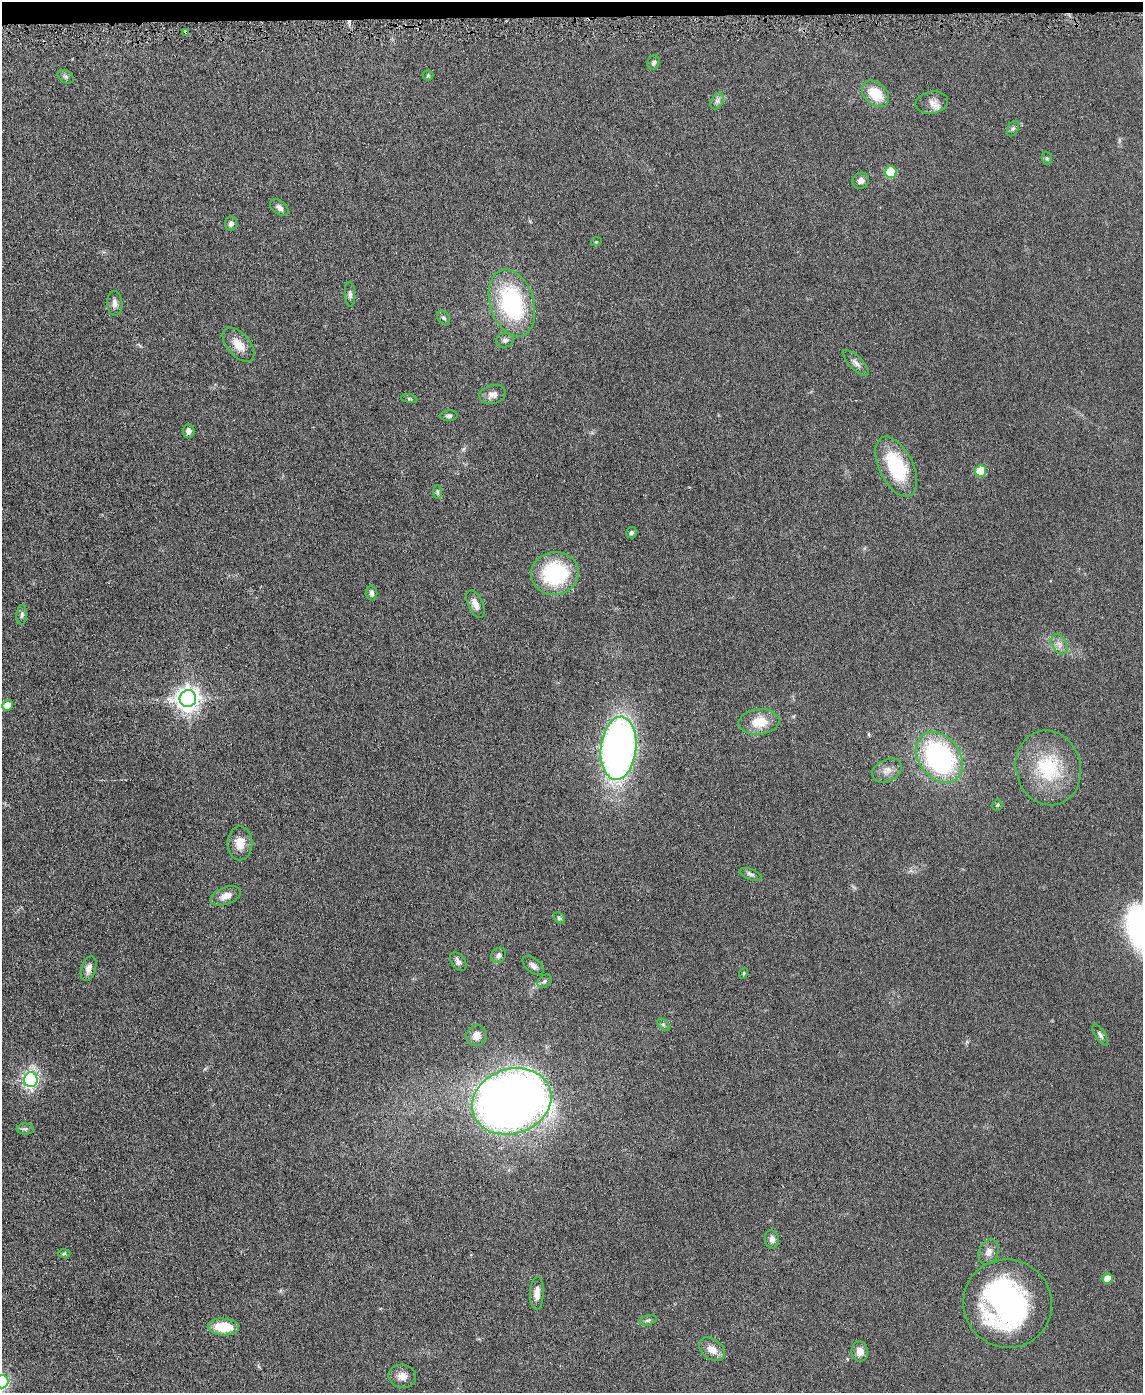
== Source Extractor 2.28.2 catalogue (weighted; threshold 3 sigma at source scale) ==
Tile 3 of 4 x 3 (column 3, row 1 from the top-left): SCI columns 2282-3422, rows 2911-4301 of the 4565 x 4533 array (HDU 1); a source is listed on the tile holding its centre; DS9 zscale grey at full resolution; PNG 1145 x 1395 px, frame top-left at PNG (2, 2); each listed source drawn as its Kron ellipse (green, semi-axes under 4 px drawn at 4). Shown black and unused: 1% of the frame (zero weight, under 3 of 6 exposures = <1% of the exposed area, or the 3 px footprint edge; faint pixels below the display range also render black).
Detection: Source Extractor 2.28.2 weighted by HDU 2 'WHT'; one run over the whole footprint, this tile lists its part. Background 0.0616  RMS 0.0057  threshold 0.0235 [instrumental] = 3 sigma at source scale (4.09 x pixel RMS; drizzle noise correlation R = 1.36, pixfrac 0.8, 0.05/0.05 arcsec/px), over >= 5 px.
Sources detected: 72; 1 inside a brighter object's white glare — neither listed nor drawn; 1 inside a brighter listed object's ellipse — not listed separately; the other 70 listed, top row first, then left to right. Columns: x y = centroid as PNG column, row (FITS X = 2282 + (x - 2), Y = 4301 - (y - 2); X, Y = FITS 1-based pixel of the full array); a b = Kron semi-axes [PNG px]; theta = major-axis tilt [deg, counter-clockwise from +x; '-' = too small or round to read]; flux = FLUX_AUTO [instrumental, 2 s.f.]
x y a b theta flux
186 32 4 4 - 0.78
654 62 7 5 69 1.3
428 75 5 5 - 0.71
66 77 9 6 -31 1.2
876 94 15 11 -42 14
717 101 9 6 60 1.7
932 103 16 11 9 3.8
1013 128 8 5 62 1.2
1047 158 6 5 - 0.76
891 172 6 5 - 24
861 181 8 8 - 2.5
279 208 10 6 -36 2
231 223 7 6 - 2.1
596 242 5 3 - 0.44
350 294 12 5 -87 1.7
115 303 12 7 -87 2.7
512 303 34 22 -73 63
444 318 7 5 -51 0.99
505 340 9 7 12 1.8
238 345 20 11 -49 7.4
856 363 17 6 -45 2.6
492 394 13 9 14 3.6
409 399 8 4 -8 0.85
449 416 8 5 5 1.2
188 431 7 6 - 2.3
896 467 32 17 -64 35
981 471 6 5 - 16
438 492 7 4 -90 0.91
631 533 6 5 - 1.2
555 573 24 21 6 46
372 593 7 5 -84 1.7
475 604 15 7 -65 4.1
22 615 10 5 85 1.4
1059 644 11 7 -63 2.7
188 699 8 8 - 440
8 705 5 5 - 7.8
759 722 20 12 5 13
619 748 31 18 84 320
939 757 28 20 -53 95
1048 768 37 32 -75 35
887 770 16 11 27 4.5
997 805 5 5 - 0.74
240 843 17 12 90 6.9
751 874 12 5 -21 1.6
226 896 16 8 21 5
559 918 6 4 -46 0.91
499 955 8 7 - 2.2
458 962 10 6 -55 2.5
533 965 12 7 -39 2.2
89 969 13 7 71 3.5
744 973 5 3 - 0.54
544 981 8 5 42 1.3
663 1025 7 4 -44 0.94
476 1035 10 10 - 4.1
1100 1035 12 5 -57 1.7
31 1080 7 7 - 130
512 1101 40 32 18 500
25 1129 8 5 0 1.2
772 1239 9 7 -82 2.5
989 1252 13 9 69 3.7
64 1254 6 4 1 0.76
1107 1279 5 5 - 8.8
537 1293 17 7 88 3.9
1008 1304 45 44 - 140
648 1320 9 5 14 1.2
223 1327 15 8 -3 15
712 1349 14 10 -39 5.5
860 1351 10 8 -81 4.1
402 1376 14 11 -11 4.3
2 1382 6 6 - 84
Overlapping masked pixels (flux is a lower limit): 1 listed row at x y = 186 32
Isophote crosses this tile's border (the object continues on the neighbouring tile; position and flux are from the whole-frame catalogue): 1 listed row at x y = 2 1382